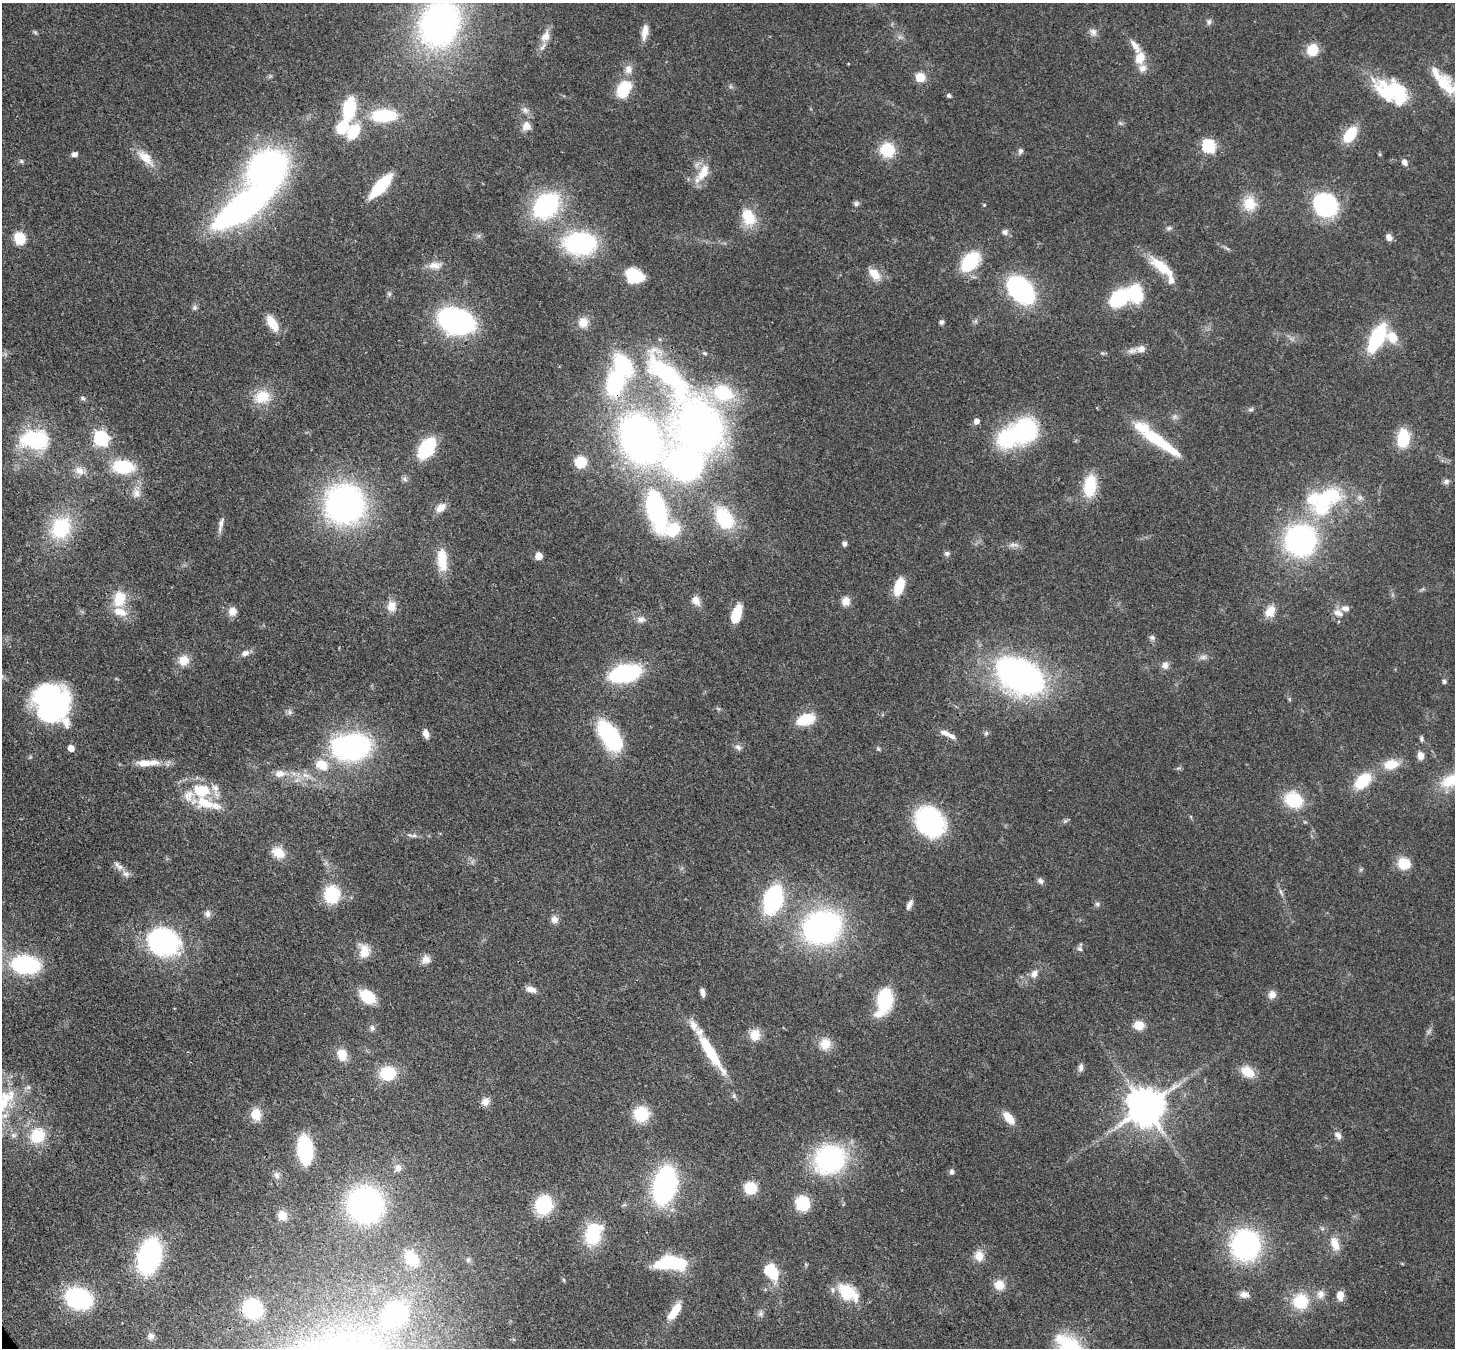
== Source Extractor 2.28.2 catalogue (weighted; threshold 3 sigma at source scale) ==
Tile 7 of 4 x 4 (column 3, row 2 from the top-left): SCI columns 2984-4436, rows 3040-4385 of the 5968 x 5940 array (HDU 1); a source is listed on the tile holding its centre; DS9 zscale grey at full resolution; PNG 1457 x 1350 px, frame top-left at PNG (2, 3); no overlay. Shown black and unused: <1% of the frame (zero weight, under 3 of 4 exposures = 7% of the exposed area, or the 3 px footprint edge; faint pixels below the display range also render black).
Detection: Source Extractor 2.28.2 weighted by HDU 2 'WHT'; one run over the whole footprint, this tile lists its part. Background 0.0727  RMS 0.0038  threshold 0.0173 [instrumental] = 3 sigma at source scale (4.5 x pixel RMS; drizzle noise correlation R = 1.50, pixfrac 1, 0.05/0.05 arcsec/px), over >= 5 px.
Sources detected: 241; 9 inside a brighter object's white glare — not listed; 17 inside a brighter listed object's ellipse — not listed separately; the other 215 listed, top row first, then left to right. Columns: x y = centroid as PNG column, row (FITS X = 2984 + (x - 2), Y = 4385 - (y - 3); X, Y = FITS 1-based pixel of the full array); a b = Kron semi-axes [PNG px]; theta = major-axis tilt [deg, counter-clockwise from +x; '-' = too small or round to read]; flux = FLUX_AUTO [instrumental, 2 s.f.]
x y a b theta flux
1209 22 9 6 78 1
440 24 40 32 66 140
35 32 6 4 -44 0.55
645 32 19 7 81 3.7
1093 32 11 8 -50 1.9
545 36 15 11 61 3.7
1135 46 23 8 -58 3.8
1312 50 9 8 - 11
1140 58 14 10 71 6
628 69 12 10 -79 3
920 77 12 11 - 4.6
1445 85 32 19 -41 14
624 89 20 13 62 14
1393 91 40 22 -17 29
949 96 5 5 - 0.76
349 109 17 8 78 28
525 110 11 8 -46 1.8
384 115 27 13 2 21
526 126 12 11 - 3.5
342 127 14 11 47 9.7
353 132 15 10 59 12
1350 134 18 11 55 12
1209 146 6 6 - 49
887 150 17 16 - 11
1020 151 7 6 - 1.1
74 154 6 5 - 1.8
145 158 27 11 -44 6.5
21 161 5 5 - 0.64
1404 162 8 6 -59 1.7
703 173 31 11 56 7
381 186 23 7 48 28
1249 203 18 16 86 8.1
856 204 7 7 - 0.97
546 205 23 18 46 54
984 205 4 3 - 0.38
1325 205 18 16 -39 56
242 208 58 19 35 150
749 217 23 15 -64 10
1169 228 7 5 13 0.9
1005 232 8 7 - 1.4
1389 237 9 7 -58 1.9
20 238 12 10 -71 8.9
580 243 27 19 2 57
970 262 14 9 48 35
434 265 19 9 4 3.7
1162 267 34 11 -39 12
875 274 17 10 -49 5
634 276 17 13 -24 14
1021 290 20 14 -47 77
389 294 6 5 - 0.76
1136 294 17 13 -83 18
1119 298 17 12 40 29
194 308 7 7 - 0.96
456 321 22 14 -18 120
942 322 6 5 - 0.99
272 323 17 9 -57 7.7
583 323 13 12 - 4.2
1392 337 15 12 -50 6.6
1377 338 24 10 63 36
1141 349 13 10 3 2.9
705 353 6 4 -42 0.68
668 376 81 24 -48 70
615 383 22 15 79 38
723 393 26 20 -24 22
262 397 19 16 17 9.4
83 398 6 5 - 0.77
1251 410 9 4 1 0.8
977 421 5 5 - 2.8
699 425 38 32 -64 180
1025 430 22 21 - 42
101 438 7 6 - 87
1403 438 16 10 86 16
35 439 32 22 -3 32
640 439 41 31 -56 170
1159 441 61 12 -34 21
427 448 16 9 55 35
580 462 10 9 - 11
686 464 42 39 -51 99
123 467 17 11 -4 24
79 471 15 11 -31 3.6
1446 482 8 7 - 1.2
1090 486 23 13 81 15
136 493 13 10 80 3.2
1325 497 50 25 13 31
345 504 28 28 - 140
441 508 13 8 42 3.5
656 509 50 21 -76 56
724 518 26 17 -58 24
221 523 17 6 79 2.1
61 528 20 17 61 27
1300 540 23 22 - 96
845 544 6 5 - 1.1
1012 545 10 4 7 1.3
947 553 7 6 - 1
539 556 5 5 - 7.7
442 560 25 11 -86 10
899 586 16 8 71 11
119 598 18 14 78 10
696 601 13 9 -59 2.8
846 601 9 8 - 3.7
391 606 13 11 -88 4
232 611 10 10 - 3.2
1270 611 14 11 60 5.1
1338 613 15 8 -29 2.8
736 614 16 8 71 11
641 619 12 7 -1 1.9
1152 637 8 7 - 1.1
245 653 11 7 23 2
1203 657 10 6 20 1.4
183 660 13 12 - 4.9
1165 665 10 9 - 2.1
625 673 22 12 13 57
1020 675 36 23 -29 160
1444 681 5 5 - 0.82
1289 699 6 4 -72 0.5
53 704 41 28 -18 45
290 712 6 6 - 1
806 719 16 10 17 14
426 733 10 6 -78 2.5
945 733 15 7 -17 2.6
986 733 6 5 - 0.71
610 736 29 15 -56 41
1421 739 7 5 -87 0.8
352 747 27 18 5 100
738 747 9 7 -28 1.4
71 748 5 5 - 4.8
878 749 6 5 - 0.57
1420 756 8 7 - 2.7
144 763 18 9 -1 5.1
1391 764 20 12 11 6.9
322 765 17 14 -27 7.3
280 774 14 10 6 3.6
1451 780 31 16 26 12
1363 781 17 11 43 15
201 791 23 17 -5 16
1294 800 18 15 -27 18
930 821 22 18 -52 74
1065 821 6 5 - 0.72
414 835 10 5 -3 1.2
278 853 13 10 -30 6.7
1404 864 12 11 - 9.4
120 867 10 9 - 2
126 874 10 6 -2 1.6
1040 881 8 7 - 1.3
1281 892 11 3 -64 1.1
332 894 16 14 87 19
773 900 19 11 72 66
1097 904 6 6 - 0.84
909 905 13 5 63 1.7
207 914 10 8 -78 1.6
554 919 9 9 - 2.2
822 927 27 21 20 120
163 941 26 21 -15 75
1080 949 8 6 -42 0.99
365 951 17 12 84 5.6
426 960 12 10 0 2.7
25 965 20 13 -7 51
1034 974 11 8 72 2.5
531 989 12 7 -16 2.8
702 992 8 4 -74 1.9
1272 995 10 9 - 2.6
368 997 17 12 -36 11
885 1000 19 10 76 37
1139 1025 11 10 - 4.7
372 1028 8 6 -74 1.2
755 1035 14 12 81 5.2
825 1044 14 14 - 5.7
708 1048 53 10 -59 18
342 1055 13 10 -72 5.3
1081 1067 11 7 80 1.5
1248 1072 16 11 -33 7.1
388 1073 16 14 7 14
734 1096 8 5 -66 0.85
4 1102 42 17 56 22
485 1102 10 9 - 2.7
1146 1107 11 11 - 1100
256 1114 14 11 -79 5.6
641 1114 13 12 - 15
1009 1118 16 8 -50 5.5
13 1135 9 6 -16 1.3
37 1135 17 15 53 14
1338 1135 10 7 -44 1.9
305 1150 18 10 -85 42
830 1159 21 18 21 80
398 1168 10 8 82 2
952 1172 7 6 - 0.99
277 1175 10 8 -73 1.5
665 1185 25 14 77 99
750 1188 9 8 - 15
803 1203 11 10 - 21
365 1205 22 20 -48 130
544 1205 14 12 72 27
282 1215 11 10 - 4.1
593 1234 24 16 71 20
1335 1244 18 11 -70 5
1246 1245 24 22 -85 77
149 1256 20 12 75 110
979 1256 13 11 -73 4.3
411 1258 23 15 -57 11
468 1260 6 5 - 0.72
674 1262 24 13 -16 25
772 1272 16 11 -47 17
564 1280 6 4 -71 0.44
999 1285 12 11 - 5
847 1292 24 15 -34 16
1244 1294 12 8 -7 2.4
1321 1294 12 10 81 2.7
1340 1295 10 7 -89 3.8
79 1298 18 14 -19 59
1300 1301 19 19 - 13
252 1308 14 13 - 29
674 1311 23 8 55 7.4
395 1314 27 24 47 56
761 1314 8 6 45 1.2
151 1336 8 8 - 1.5
Overlapping masked pixels (flux is a lower limit): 2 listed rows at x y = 668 376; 615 383
Isophote crosses this tile's border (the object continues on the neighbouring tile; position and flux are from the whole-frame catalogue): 4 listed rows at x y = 440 24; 1445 85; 1451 780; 4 1102